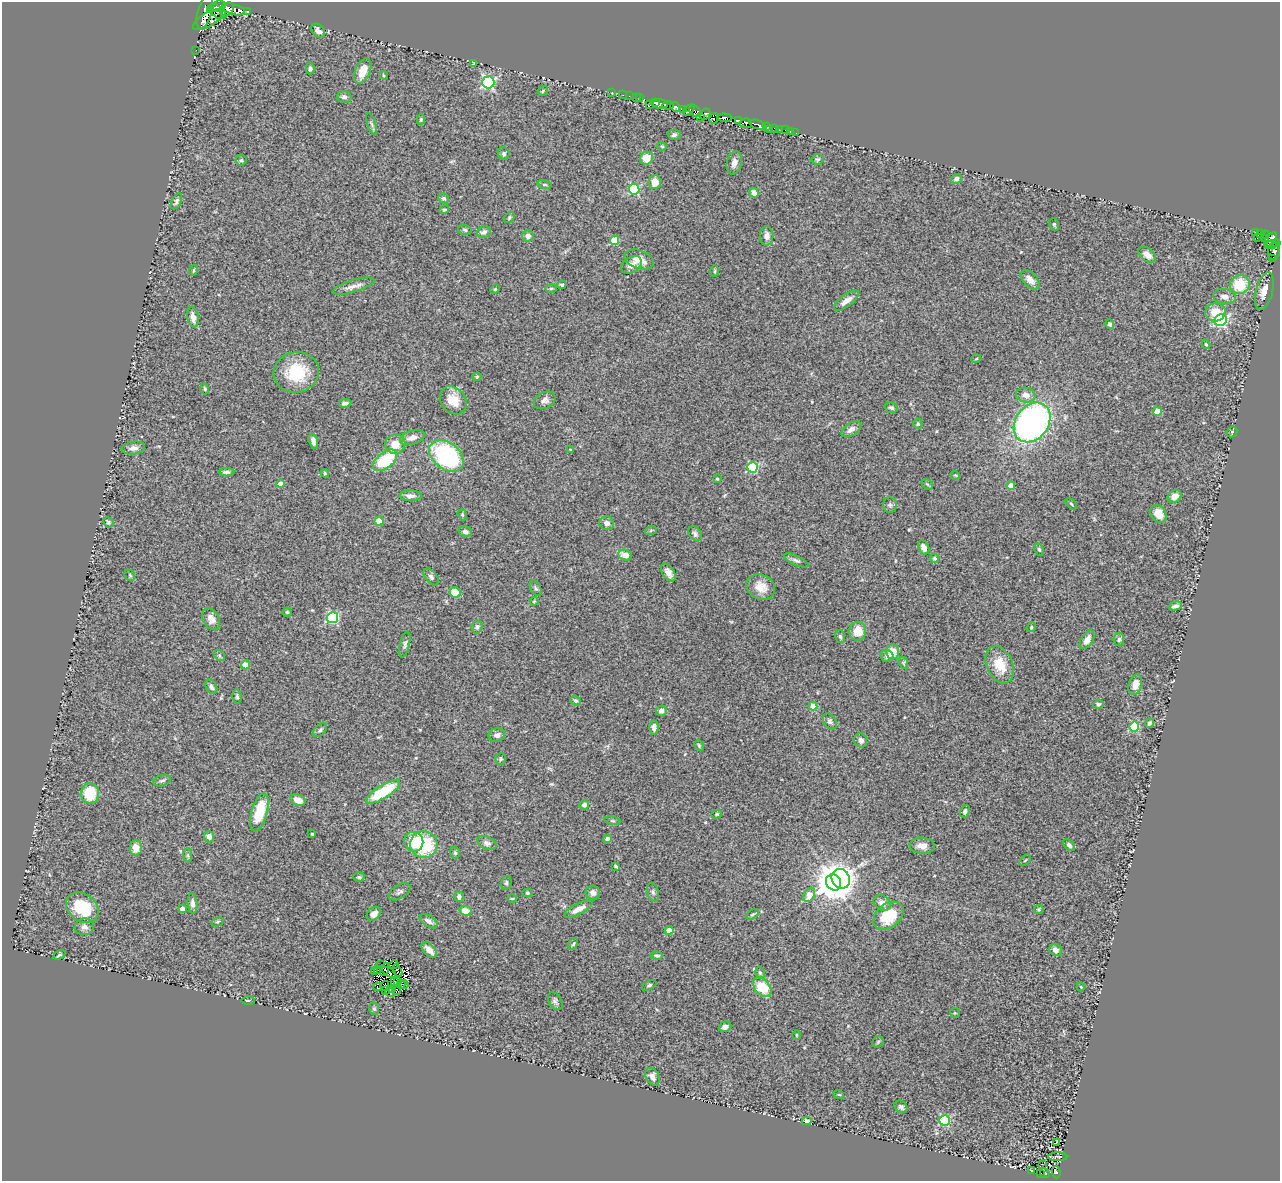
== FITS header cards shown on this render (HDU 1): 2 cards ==
NAXIS1  =                 1278
NAXIS2  =                 1179

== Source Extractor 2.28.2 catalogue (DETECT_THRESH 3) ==
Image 1278 x 1179 px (HDU 1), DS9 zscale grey, 1 PNG px = 1 image px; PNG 1282 x 1183 px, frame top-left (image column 1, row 1179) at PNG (2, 2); each listed source drawn as its Kron ellipse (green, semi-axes under 4 px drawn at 4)
Background 1.01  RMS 0.074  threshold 0.222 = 3 sigma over >= 5 px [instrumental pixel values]
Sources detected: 282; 6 with non-positive FLUX_AUTO (blend fragments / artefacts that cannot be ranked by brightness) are neither listed nor drawn; the other 276 listed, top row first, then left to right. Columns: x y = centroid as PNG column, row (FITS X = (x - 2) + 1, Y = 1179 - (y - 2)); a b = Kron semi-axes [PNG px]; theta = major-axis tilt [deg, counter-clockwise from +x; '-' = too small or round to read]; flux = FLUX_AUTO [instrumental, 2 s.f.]
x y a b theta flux
218 6 7 5 17 950
227 9 7 6 - 1400
234 9 12 5 -15 1700
211 10 3 2 - 680
205 11 18 7 75 3000
217 11 10 5 -36 930
247 11 3 3 - 75
208 20 17 7 31 620
318 31 8 5 -48 28
196 50 2 2 - 13
473 63 4 3 - 7.2
310 69 6 4 90 9.6
363 71 13 7 66 60
384 75 4 4 - 5.5
488 82 6 6 - 760
543 91 6 4 48 6.2
612 92 3 2 - 7
623 95 2 2 - 7.3
629 96 2 2 - 22
344 97 7 6 - 15
636 98 2 2 - 32
640 98 2 2 - 4.5
655 103 4 3 - 200
659 104 8 4 -5 560
650 105 2 2 - 21
668 105 6 3 4 180
675 107 5 4 - 560
683 110 4 3 - 170
689 110 6 3 48 320
695 111 6 5 - 460
705 114 6 4 62 250
700 118 3 3 - 61
714 118 5 3 - 630
725 118 7 4 -3 1100
421 119 5 4 - 6.1
739 121 4 4 - 620
746 123 6 5 - 330
372 124 11 3 -72 8.9
757 124 8 3 -20 250
766 127 3 3 - 230
775 128 3 3 - 67
770 129 3 2 - 8.8
780 129 3 2 - 7.9
786 130 3 2 - 13
790 131 3 2 - 6.5
796 133 2 2 - 15
674 135 6 5 - 14
662 146 4 4 - 5.5
504 153 6 5 - 11
646 158 6 6 - 64
817 159 6 5 - 8.6
241 160 5 5 - 7.8
734 163 12 7 78 31
956 179 5 5 - 20
655 182 7 6 - 58
544 185 7 3 -9 6.3
634 189 5 5 - 400
754 193 5 4 - 55
444 198 5 5 - 10
176 201 8 5 64 13
444 210 5 4 - 7.8
509 217 6 4 51 7.2
1054 224 6 5 - 6.9
465 230 7 5 -16 8.9
484 232 7 5 26 17
1256 232 4 3 - 24
1260 233 3 3 - 52
1265 235 4 3 - 130
528 236 6 5 - 26
767 236 9 6 89 22
1257 238 3 2 - 15
1266 238 4 3 - 52
614 240 4 4 - 170
1270 240 8 4 51 180
1276 243 4 3 - 180
1272 244 4 3 - 110
1268 245 3 2 - 56
1274 251 9 6 84 74
1147 255 10 6 -40 37
1272 258 3 2 - 2.3
639 259 15 9 -19 54
631 265 11 7 31 33
194 270 5 3 - 4.9
715 271 6 4 88 6.4
1030 280 11 7 -46 32
1240 284 10 9 - 170
562 285 4 3 - 6.1
353 286 22 6 16 32
551 288 6 3 1 5.8
495 289 5 4 - 5.3
1264 291 19 8 75 63
1225 297 11 7 -8 31
846 301 15 6 37 39
1215 312 10 9 - 84
193 317 10 6 -81 35
1220 320 6 5 - 890
1110 324 5 4 - 12
1206 344 5 3 - 6.2
976 359 5 3 - 3.9
296 372 23 20 15 210
477 377 4 3 - 5.8
205 389 5 4 - 6.6
1026 395 10 7 -8 36
453 400 15 12 -51 86
544 400 11 8 25 25
345 403 6 3 8 14
891 408 7 5 -18 11
1157 411 4 4 - 72
1032 422 21 16 53 1700
918 424 5 4 - 7.3
851 429 11 6 34 26
1232 432 6 5 - 6.9
412 438 13 7 17 34
313 441 7 4 -76 19
395 444 10 9 - 70
133 448 12 6 8 24
570 450 4 4 - 4.5
447 456 19 13 -38 730
385 460 14 8 39 240
752 467 5 5 - 370
226 472 8 3 0 12
325 473 4 3 - 5.9
955 475 5 3 - 4.7
717 479 3 3 - 6.9
281 484 4 4 - 45
927 484 6 4 -44 6.2
1011 486 4 4 - 100
411 496 11 5 0 22
1175 496 7 6 - 34
1071 504 7 2 -45 4.9
890 505 8 7 - 13
1158 514 9 7 -57 55
462 515 6 4 -70 5.9
379 521 4 4 - 97
108 522 5 5 - 8.2
607 523 7 7 - 20
651 530 6 4 19 6
465 532 6 5 - 15
695 534 8 6 -54 13
924 547 7 5 -64 32
1039 549 6 4 -63 8.1
625 555 7 5 -19 62
934 558 5 4 - 7.1
796 560 13 5 -23 14
668 572 10 6 -58 29
130 575 6 5 - 6
431 577 10 5 -50 13
761 587 15 12 -26 65
536 588 8 5 -59 11
455 592 5 5 - 120
534 601 4 4 - 4.7
1175 606 7 3 14 15
287 612 4 4 - 6.1
333 618 5 5 - 510
211 619 12 8 -61 34
477 627 6 5 - 13
1031 627 5 4 - 6.1
858 631 9 8 - 69
840 636 6 5 - 9.1
1119 639 7 5 81 12
1087 640 10 5 58 36
405 644 13 5 77 14
893 651 7 6 - 69
219 655 6 4 -46 8.4
887 656 6 5 - 19
904 663 6 4 -72 7.5
246 665 4 4 - 98
1000 665 19 13 -66 110
1135 685 10 6 74 42
211 687 7 5 -63 15
237 696 7 4 -82 8.7
576 701 5 4 - 10
1098 704 5 4 - 8.7
813 706 4 4 - 96
661 711 5 5 - 15
830 721 9 6 -54 16
1149 723 5 4 - 10
654 727 7 4 -88 19
1134 727 5 5 - 310
320 730 8 5 45 10
497 735 8 7 - 18
861 740 7 6 - 24
699 746 6 4 -64 5.9
501 759 6 5 - 7.4
162 781 9 5 19 12
383 792 20 6 32 250
90 793 10 9 - 160
298 800 8 5 -22 49
584 805 5 4 - 21
965 811 6 4 65 12
259 812 19 8 75 160
717 814 5 4 - 6.7
612 821 8 4 -9 7
312 834 3 3 - 4.7
209 837 6 5 - 20
607 839 4 3 - 17
414 842 10 9 - 120
487 843 10 6 -24 18
424 845 13 13 - 300
1069 845 7 4 -46 12
922 846 13 8 -5 36
136 848 7 6 - 50
455 853 6 4 -73 8.1
188 855 7 4 -90 8.8
1025 860 7 2 45 4.2
616 866 4 2 - 5.8
359 877 5 4 - 7.5
841 879 10 9 - 1600
834 882 8 7 - 12000
506 883 7 5 77 8.6
400 892 12 6 33 16
653 892 10 5 -74 13
527 893 5 4 - 7.1
593 893 7 7 - 24
809 895 8 5 58 74
459 897 5 4 - 18
512 898 4 3 - 4.6
192 903 10 5 -87 20
882 903 9 7 -35 31
82 908 18 13 -38 210
182 909 4 4 - 37
578 909 15 5 28 43
1039 909 5 4 - 6.4
466 911 6 5 - 56
374 914 8 6 44 28
753 914 7 3 34 6.5
888 916 17 12 40 160
429 921 10 5 -34 19
217 922 6 3 29 6.1
84 927 10 8 13 22
669 930 4 4 - 55
573 944 6 4 60 8.1
429 950 10 5 -46 38
1055 950 6 5 - 20
59 955 6 4 29 7.6
657 956 5 4 - 9.5
381 965 2 2 - 3.6
394 965 5 3 - 4.4
385 969 7 2 67 4.5
377 970 3 2 - 3
375 971 2 2 - 2.1
397 971 7 3 -62 4.8
389 972 8 4 -30 6.6
760 973 6 4 -74 7.4
398 981 3 2 - 5.2
395 982 3 2 - 1.6
401 984 4 2 - 7.3
404 984 4 3 - 14
649 985 8 4 31 8.5
385 986 5 2 - 0.27
377 987 4 2 - 9.3
762 987 11 7 -52 160
1081 987 4 3 - 4
393 989 3 2 - 0.61
386 990 3 2 - 4.4
397 991 4 2 - 2
390 992 5 2 - 8.2
248 1000 7 3 0 6.6
555 1001 10 6 -59 14
374 1009 6 5 - 7.4
955 1013 5 5 - 6.2
725 1027 6 5 - 22
796 1035 4 3 - 3.9
878 1042 6 5 - 7.4
652 1077 9 6 -63 25
839 1095 5 3 - 4.1
901 1107 7 5 -40 13
945 1120 5 5 - 430
807 1121 5 4 - 31
1056 1143 4 2 - 2.3
1058 1157 9 3 1 9.6
1042 1164 2 2 - 5.9
1031 1171 3 3 - 6.6
1056 1172 6 4 -87 90
1040 1173 3 2 - 7
1045 1173 5 4 - 45
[6 non-positive-flux detections neither listed nor drawn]